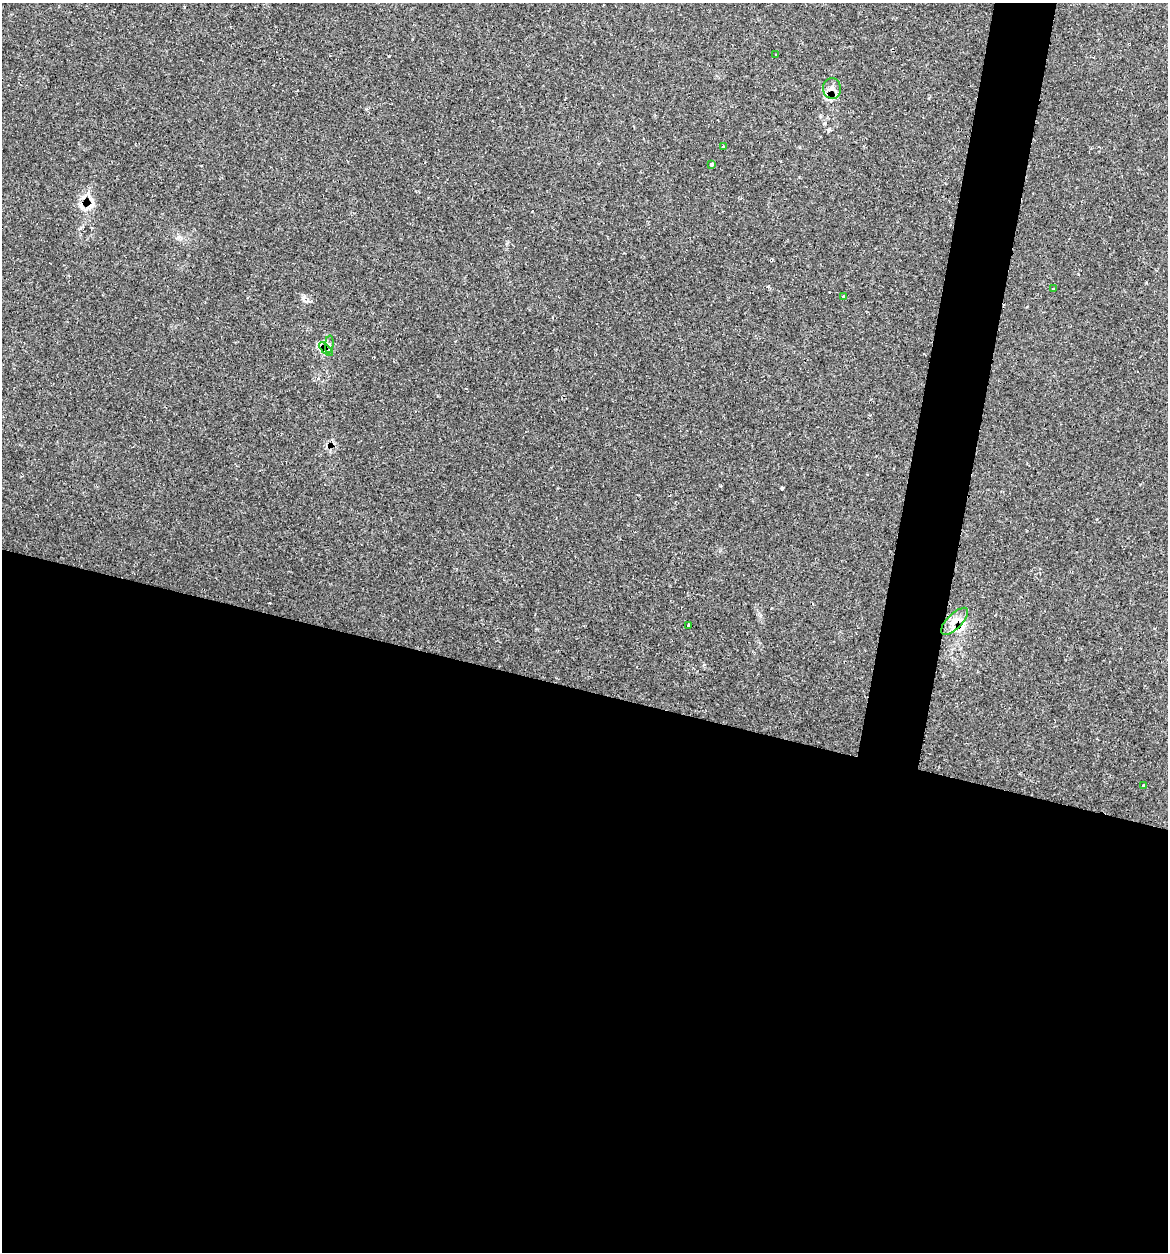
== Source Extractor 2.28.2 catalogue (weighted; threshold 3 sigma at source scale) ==
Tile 14 of 4 x 4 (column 2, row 4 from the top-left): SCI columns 1289-2454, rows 31-1280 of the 5031 x 5032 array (HDU 1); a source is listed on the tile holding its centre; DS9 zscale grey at full resolution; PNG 1170 x 1254 px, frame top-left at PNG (2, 3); each listed source drawn as its Kron ellipse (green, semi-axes under 4 px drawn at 4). Shown black and unused: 48% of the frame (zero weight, under 2 of 3 exposures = <1% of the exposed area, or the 3 px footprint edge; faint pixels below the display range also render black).
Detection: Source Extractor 2.28.2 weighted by HDU 2 'WHT'; one run over the whole footprint, this tile lists its part. Background 0.0666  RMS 0.0054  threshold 0.0243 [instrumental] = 3 sigma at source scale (4.5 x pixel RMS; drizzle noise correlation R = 1.50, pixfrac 1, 0.05/0.05 arcsec/px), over >= 5 px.
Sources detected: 16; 5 cosmic-ray / hot-pixel residue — neither listed nor drawn; the other 11 listed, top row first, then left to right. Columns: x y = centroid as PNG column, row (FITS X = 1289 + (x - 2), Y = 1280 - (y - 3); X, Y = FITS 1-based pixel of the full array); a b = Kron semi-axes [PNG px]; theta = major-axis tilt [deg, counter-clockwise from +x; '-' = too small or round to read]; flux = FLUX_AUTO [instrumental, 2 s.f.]
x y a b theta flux
776 55 3 2 - 3.2
832 88 10 9 - 2.7
723 147 3 2 - 0.45
711 164 3 3 - 5.8
1053 289 4 2 - 1
843 296 3 3 - 0.98
329 344 9 3 85 1.4
326 349 9 3 -45 1.3
954 621 17 7 45 5
688 625 3 3 - 2
1143 785 3 3 - 2.3
Overlapping masked pixels (flux is a lower limit): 2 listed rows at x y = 326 349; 954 621
Unlisted compact peaks at least as high as the median listed source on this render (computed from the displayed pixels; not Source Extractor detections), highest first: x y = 782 488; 389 56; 303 298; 768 286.